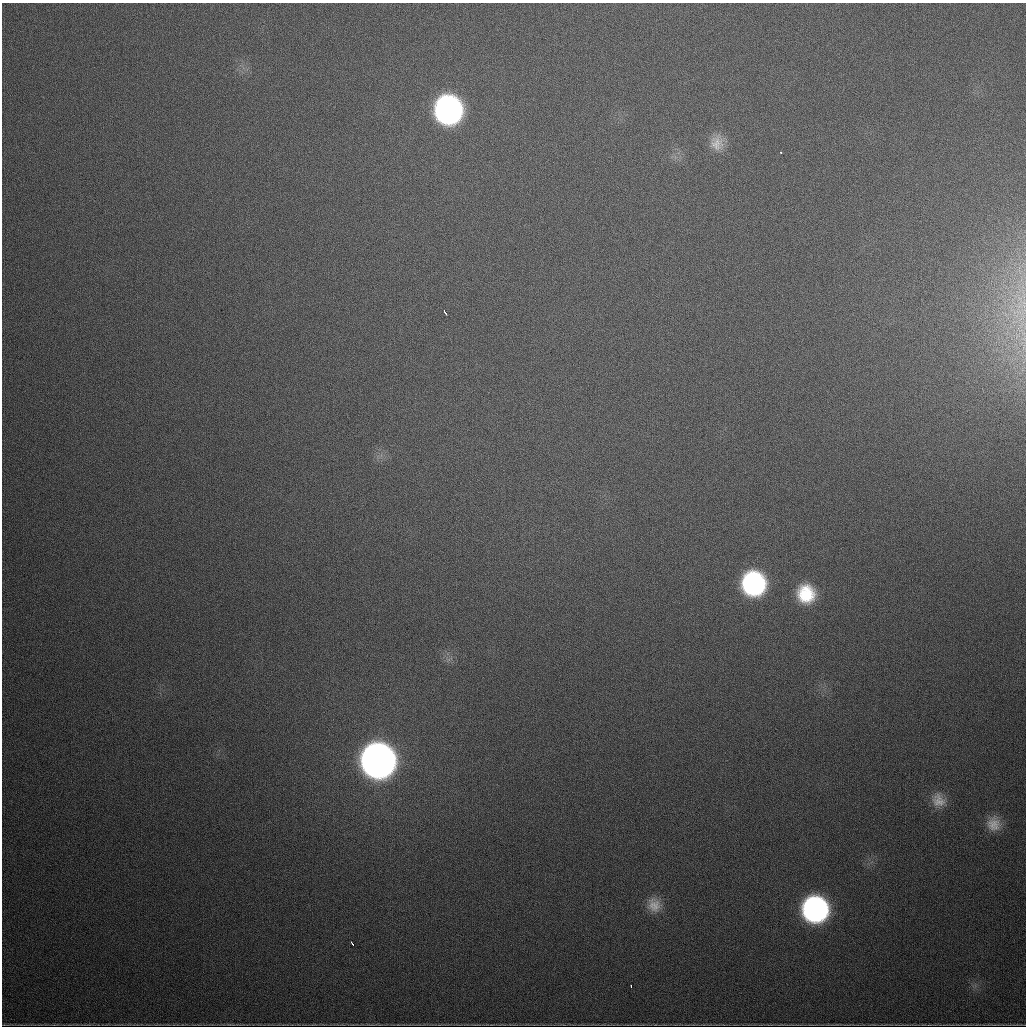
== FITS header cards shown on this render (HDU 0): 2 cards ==
NAXIS1  =                 1024
NAXIS2  =                 1024

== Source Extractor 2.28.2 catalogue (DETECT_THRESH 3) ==
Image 1024 x 1024 px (HDU 0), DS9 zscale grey, 1 PNG px = 1 image px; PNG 1028 x 1028 px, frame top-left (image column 1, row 1024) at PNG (2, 3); no overlay
Background 621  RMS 20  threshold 58.6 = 3 sigma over >= 5 px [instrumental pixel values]
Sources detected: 14; all 14 listed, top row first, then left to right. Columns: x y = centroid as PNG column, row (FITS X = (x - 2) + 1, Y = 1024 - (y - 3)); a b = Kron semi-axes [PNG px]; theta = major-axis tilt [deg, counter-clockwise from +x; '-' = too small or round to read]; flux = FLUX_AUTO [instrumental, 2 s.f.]
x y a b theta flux
448 110 21 20 - 4.8e+05
717 143 21 17 -89 2.3e+04
781 152 3 3 - 1.8e+03
445 312 5 2 - 3.3e+03
753 584 19 18 - 2.3e+05
806 594 19 17 -70 5.8e+04
378 761 21 20 - 1.8e+06
938 800 19 16 -56 1.9e+04
994 824 19 17 89 2.2e+04
654 905 20 17 -66 2.2e+04
815 909 19 19 - 3.9e+05
352 944 5 2 - 2.3e+03
631 986 3 2 - 1.7e+03
229 1024 13 3 0 2.3e+03